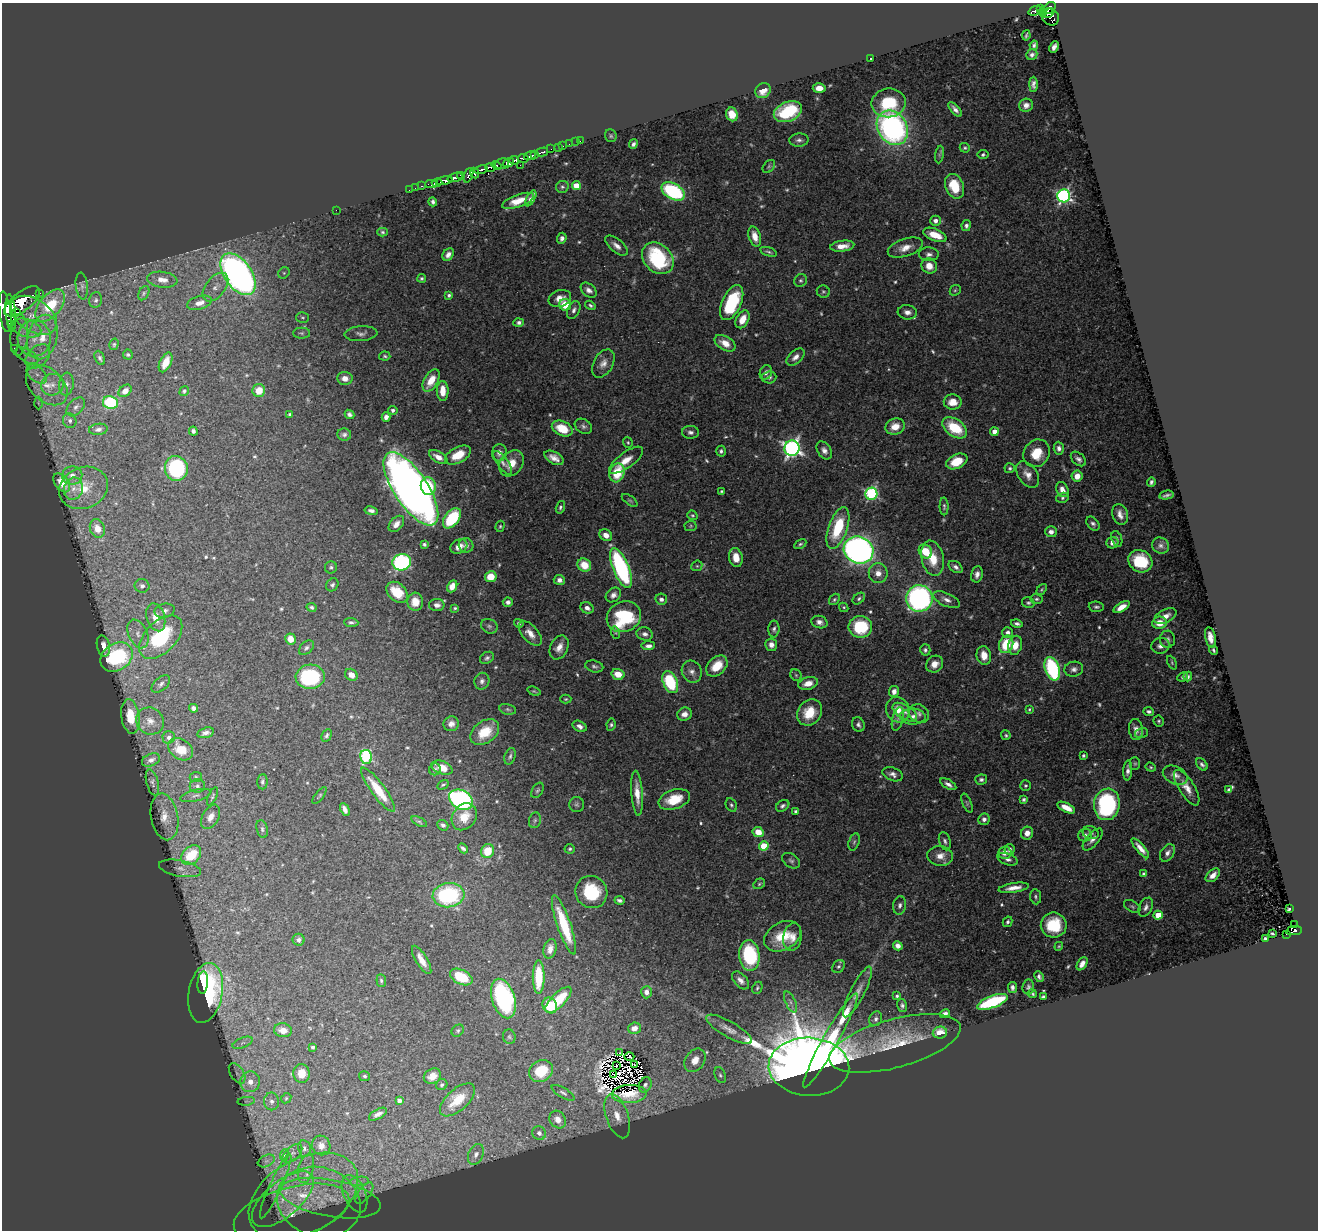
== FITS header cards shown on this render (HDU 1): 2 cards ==
NAXIS1  =                 1316
NAXIS2  =                 1228

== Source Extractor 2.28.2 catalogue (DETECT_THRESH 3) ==
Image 1316 x 1228 px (HDU 1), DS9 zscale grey, 1 PNG px = 1 image px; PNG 1320 x 1232 px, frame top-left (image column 1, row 1228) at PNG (2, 3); each listed source drawn as its Kron ellipse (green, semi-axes under 4 px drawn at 4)
Background 0.409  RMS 0.018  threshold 0.0553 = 3 sigma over >= 5 px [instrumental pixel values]
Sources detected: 614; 14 with non-positive FLUX_AUTO (blend fragments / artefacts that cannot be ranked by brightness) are neither listed nor drawn; of the other 600, the 500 brightest by FLUX_AUTO listed and drawn (100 fainter detections omitted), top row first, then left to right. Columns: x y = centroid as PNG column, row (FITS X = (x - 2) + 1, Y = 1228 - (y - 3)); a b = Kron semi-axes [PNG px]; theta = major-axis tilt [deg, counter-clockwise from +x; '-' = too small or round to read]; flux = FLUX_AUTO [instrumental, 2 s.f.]
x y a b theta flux
1050 8 7 5 46 260
1040 9 3 2 - 27
1035 11 7 4 18 94
1043 12 4 3 - 24
1048 13 6 4 36 140
1050 17 9 8 - 200
1026 35 5 2 - 1.9
1034 45 4 3 - 2.6
1054 47 6 4 65 5.8
1032 55 6 5 - 3.6
871 58 3 2 - 2.2
1033 84 7 4 89 4.8
819 88 6 5 - 12
763 91 8 7 - 15
889 103 17 14 10 56
1026 105 7 6 - 6.9
955 109 9 4 -48 5.4
788 112 15 9 22 92
732 114 7 6 - 20
892 128 18 14 -58 350
611 136 6 5 - 2.3
799 140 9 6 3 4.9
580 141 2 2 - 4.6
576 142 2 2 - 2.5
569 144 2 2 - 5.1
633 144 5 4 - 3.9
563 146 2 2 - 3.8
558 147 3 2 - 16
965 148 5 4 - 2.1
551 149 2 2 - 3.9
542 152 6 3 15 79
535 154 3 3 - 170
939 155 9 4 82 2.5
983 155 5 4 - 2.6
530 156 6 3 12 350
523 158 5 3 - 240
514 160 4 3 - 190
508 163 5 4 - 510
502 164 7 5 14 98
497 165 5 3 - 81
520 165 2 2 - 26
491 167 5 4 - 130
769 167 7 5 50 2.2
481 170 7 3 14 180
475 173 5 3 - 110
461 175 3 3 - 59
468 175 8 4 69 110
455 177 8 4 16 320
444 181 8 4 14 490
437 182 5 3 - 26
431 184 6 3 0 27
422 186 3 2 - 11
576 186 4 4 - 28
955 186 13 9 -68 40
562 187 6 6 - 2.7
415 188 2 2 - 7.3
409 190 2 2 - 4.5
673 191 12 7 -29 150
1064 196 6 6 - 290
531 198 9 4 63 5.8
518 201 17 6 19 17
433 202 4 3 - 3.3
336 210 2 2 - 57
935 221 5 5 - 7.1
966 226 5 4 - 3.9
383 232 5 4 - 2.2
935 235 12 6 -21 26
755 236 10 6 -74 14
562 238 5 4 - 5.1
617 246 13 6 -40 8.3
842 246 12 5 7 12
905 248 18 8 18 14
768 252 9 4 -17 2.7
929 254 10 7 -3 5.5
448 255 7 5 53 6.5
658 258 18 13 -44 110
929 266 8 7 - 15
284 273 6 5 - 2.3
238 274 24 13 -55 660
422 278 4 4 - 2.2
162 280 15 8 -8 12
801 280 6 6 - 2.7
82 286 13 6 -83 4.3
215 287 17 9 52 13
589 290 9 6 -41 6
955 290 6 5 - 2
823 292 6 6 - 2.4
39 293 3 2 - 33
144 293 7 5 62 2.4
449 295 3 3 - 2.5
560 298 11 8 18 12
96 300 8 6 78 3.4
22 301 21 9 38 2200
199 303 13 6 16 9.4
732 303 19 9 65 86
565 305 6 5 - 27
590 305 5 4 - 2.4
50 306 19 11 49 68
574 310 9 6 66 5
5 312 20 6 -83 1900
907 312 9 7 -7 6.9
11 313 19 5 -86 1800
16 313 4 3 - 270
34 315 25 16 -34 45
303 317 6 5 - 2.1
743 319 9 6 62 17
519 322 5 4 - 3.5
11 325 3 3 - 180
26 328 15 8 -17 16
302 333 8 5 0 2.6
361 334 16 7 4 6
19 335 20 8 85 15
42 337 23 14 76 41
34 338 18 16 -87 39
725 343 11 6 -30 15
114 344 6 4 75 1.7
14 348 2 2 - 6.9
128 354 5 5 - 2.3
27 356 13 6 -29 7.5
38 356 14 9 43 16
385 356 6 4 -5 1.9
795 357 10 6 42 7.7
100 358 7 5 -65 3.3
166 362 10 5 65 18
603 363 15 9 60 10
766 372 7 6 - 5.3
37 374 12 7 -41 10
769 377 7 6 - 4.2
345 378 8 6 -4 8.9
431 381 12 7 60 23
66 384 11 7 83 7.4
47 385 24 16 -42 39
52 385 11 10 - 13
125 391 7 5 42 7.6
184 391 5 4 - 2.2
259 391 6 6 - 18
443 391 10 6 -89 17
110 402 7 6 - 75
953 402 9 7 -1 15
38 403 6 4 -88 1.9
76 407 11 7 46 6.1
393 410 4 4 - 3.5
290 414 4 3 - 2.7
349 414 5 4 - 3.7
386 417 5 4 - 5.6
70 421 7 6 - 5.3
583 426 9 7 -31 4.4
895 427 10 8 19 18
562 428 11 7 -25 30
955 428 14 8 -35 54
98 429 9 5 7 4.8
193 431 4 4 - 3.4
690 432 8 6 -2 4.6
994 432 4 4 - 11
344 435 7 6 - 3.7
628 442 5 4 - 1.9
792 448 7 7 - 500
1059 448 6 5 - 5
824 450 10 6 -55 6.5
721 451 5 5 - 2.7
499 453 8 7 - 6.6
1037 453 14 12 53 29
458 455 14 8 28 27
438 457 10 5 -30 10
554 458 10 6 -29 9.6
1078 459 9 5 -42 4.9
626 460 20 7 36 17
957 461 11 7 24 32
503 463 14 5 -54 5.5
511 463 14 11 50 19
176 468 12 11 - 130
1010 468 5 5 - 2.5
617 473 10 7 73 40
1028 474 15 9 -56 11
72 475 10 9 - 11
1077 476 6 5 - 12
1151 482 4 3 - 3
62 483 11 6 -53 21
428 486 9 7 -76 41
84 488 25 20 22 37
73 489 11 9 72 11
411 489 42 17 -57 1600
1062 490 8 6 -66 9.8
722 491 3 3 - 1.7
871 494 6 6 - 170
1167 495 7 2 11 3
1062 498 6 5 - 2.6
630 500 9 4 -35 2.3
944 506 9 4 -89 2.7
560 507 6 4 74 2.8
371 511 7 4 -11 4.4
1120 514 10 7 -70 8.9
692 515 5 4 - 1.9
452 518 12 7 52 75
396 524 9 6 49 7.9
1093 524 8 5 -49 3.9
500 526 6 4 73 1.8
691 526 6 5 - 1.8
97 528 9 7 -68 12
838 528 22 9 71 64
1051 532 6 5 - 6.2
606 535 7 5 -35 9
1117 539 8 5 -69 3.2
1112 543 6 5 - 6.6
424 544 4 4 - 2.3
800 544 7 4 29 2.3
466 545 7 7 - 4.6
459 546 9 6 30 11
1161 546 9 7 -30 4.4
859 550 15 13 -23 710
925 551 7 6 - 30
736 557 10 6 -80 16
933 558 18 11 -77 30
1140 561 12 10 -29 49
402 562 9 8 - 200
584 565 7 6 - 24
697 566 6 5 - 2
331 567 6 6 - 2.4
956 567 8 5 -36 4.5
621 568 21 8 -68 210
878 573 10 9 - 11
977 574 8 6 79 6.3
491 577 6 5 - 25
559 580 5 5 - 5.3
332 585 7 5 56 3.1
142 586 7 7 - 4.4
452 586 6 5 - 14
1042 590 6 4 53 1.7
397 592 12 8 -43 34
613 595 8 6 40 5.8
859 598 7 5 42 3
919 598 13 13 - 330
661 599 6 5 - 4.7
834 599 6 4 52 2.4
1036 599 6 5 - 2.5
947 600 14 6 -25 7.5
415 602 9 8 - 18
508 602 5 4 - 4.7
1028 603 6 5 - 2.4
437 605 8 6 0 6.5
312 607 5 4 - 2.7
844 607 5 4 - 1.9
1096 607 8 5 -4 3
1122 607 9 4 32 13
455 608 4 3 - 1.9
587 608 7 5 -25 6.1
165 611 10 7 11 4.9
1165 616 12 6 27 10
156 617 14 9 -72 17
624 617 17 15 25 100
351 622 7 4 -3 2.9
819 622 8 6 -16 6
519 623 5 4 - 3.2
1160 623 7 6 - 18
1017 624 6 3 -14 3.8
489 626 8 7 - 3.6
860 627 12 11 - 70
774 629 8 5 88 3.7
530 633 15 8 -49 13
616 633 6 4 -72 1.8
1008 633 5 5 - 5.3
138 634 15 9 -65 14
645 634 8 6 -15 5.3
161 637 26 15 45 100
1210 637 10 5 -78 10
290 639 5 5 - 15
1167 639 8 7 - 4.3
1006 644 9 7 68 40
771 645 6 6 - 7.2
1015 645 9 6 76 15
103 646 11 6 -77 13
648 646 7 4 3 5.7
1160 646 9 7 13 6.3
559 647 13 8 63 12
306 648 9 5 44 3.3
925 650 5 5 - 3.3
1214 650 4 3 - 2.2
984 655 9 7 -80 15
117 657 17 13 35 180
487 658 7 5 34 3.4
1172 663 7 4 -64 1.9
935 664 9 7 43 12
594 666 9 5 -13 3.6
717 666 12 8 43 28
1052 669 12 7 -71 150
1074 669 9 7 8 5.6
692 672 11 10 - 8.1
618 674 6 5 - 17
351 675 7 5 -40 10
796 675 6 5 - 2.3
310 677 14 12 4 100
1182 677 5 4 - 2.1
1188 677 5 4 - 3.1
482 681 8 7 - 4.8
670 682 11 7 -67 92
808 683 10 6 15 12
161 684 11 6 41 4.6
534 691 7 4 -20 1.8
894 691 6 5 - 8
566 699 6 4 1 1.8
193 708 4 4 - 4.1
508 709 8 5 -12 2.9
1029 709 4 3 - 1.8
898 710 13 11 -66 16
1149 711 5 4 - 3
809 712 14 11 51 31
905 712 14 7 -31 7.6
684 714 7 6 - 8.9
919 714 10 9 - 6
130 716 17 9 -81 31
913 716 12 8 -1 8.8
898 719 12 5 76 4.6
150 721 14 13 - 14
1159 721 5 5 - 2
451 724 8 7 - 6.7
611 725 6 4 80 2.6
858 725 7 6 - 3.9
580 726 7 5 -28 5.7
1136 729 10 7 -84 8.1
485 732 16 11 36 30
206 733 8 5 15 5.4
1141 733 6 5 - 2.3
327 735 6 4 62 2.9
1006 735 5 4 - 1.8
169 737 6 6 - 4.3
181 749 13 10 -34 26
1083 755 3 3 - 2.6
510 756 8 5 72 3
366 757 7 6 - 120
151 760 9 6 24 6.1
1135 764 6 5 - 2.2
1202 764 7 5 -48 3.4
1151 767 5 4 - 1.8
442 768 11 6 -21 20
435 769 6 5 - 2.6
1128 771 10 4 86 5.5
893 774 10 6 -21 6
1175 775 13 8 -25 9.1
196 777 6 5 - 2.1
981 780 6 5 - 3.3
152 782 13 6 -75 4
262 782 7 5 88 3
948 784 9 4 -31 5.3
443 785 6 3 30 2
197 786 7 6 - 3.5
1026 786 5 5 - 2.3
1187 788 20 7 -58 14
1229 789 4 3 - 2.3
378 790 27 7 -54 37
537 790 8 5 58 2.5
637 793 22 5 -86 17
196 795 15 6 14 5.3
212 796 10 4 65 2.3
319 796 10 3 51 1.9
674 799 16 9 19 34
1024 799 4 4 - 2.5
461 800 12 9 -28 290
967 803 10 4 -68 2.4
577 804 7 7 - 3
1107 804 16 13 81 190
731 805 7 5 -61 2.7
783 806 7 5 34 3.4
1066 808 9 4 -26 16
345 809 7 4 -65 6.1
796 811 4 3 - 2.2
165 817 23 13 -79 21
211 817 13 8 61 11
464 817 14 11 54 21
984 819 6 5 - 5.3
535 820 8 6 73 2.8
419 822 8 4 -28 2.2
443 825 6 5 - 3.4
262 829 9 5 -76 2.9
758 832 6 5 - 18
1027 833 6 6 - 8.9
1091 833 8 6 -18 4.1
1085 835 7 6 - 5.3
1093 839 13 6 50 7.2
945 841 9 5 -73 3.7
854 842 9 5 73 3
764 846 5 4 - 42
463 848 5 3 - 3.6
1140 848 12 4 -50 10
570 849 5 5 - 2.1
1010 849 5 5 - 4
488 851 7 6 - 31
1005 853 6 6 - 9.8
1167 853 9 6 55 6
191 855 11 8 41 58
940 856 13 10 -7 14
1008 859 10 5 -19 5
791 861 10 6 -33 3.7
180 868 21 8 -11 13
1144 874 4 3 - 3
1213 875 8 5 42 9.6
759 884 6 5 - 1.9
1014 888 15 4 9 12
591 892 16 15 - 63
448 895 16 12 7 120
1036 897 7 5 -81 2.8
619 900 5 3 - 3.3
900 905 9 6 81 4.7
1132 906 9 5 -31 2.9
1146 907 10 6 64 5.3
1289 909 3 3 - 1.8
1158 915 4 4 - 31
1008 922 5 4 - 2.5
564 925 31 6 -71 57
1054 925 13 12 - 60
1294 925 2 2 - 2.6
1294 931 8 4 9 88
1272 933 3 3 - 1.9
1287 934 3 3 - 8.5
783 936 19 14 29 37
792 937 14 9 80 12
1265 939 4 3 - 2.8
299 940 6 6 - 4.2
898 946 5 4 - 6.7
1059 946 4 4 - 1.7
550 949 10 6 76 8.4
749 956 15 10 -85 100
422 960 16 5 -59 13
1082 964 7 4 56 7.3
838 966 7 5 42 2.7
461 977 12 7 -27 49
539 977 17 6 90 50
1039 977 6 3 -64 3.2
381 980 6 4 -84 2.5
741 980 11 6 -47 6.7
203 983 11 5 85 28
1028 987 7 6 - 2.8
757 988 6 5 - 2.1
1012 988 5 4 - 4.3
646 992 6 5 - 6.2
858 992 28 7 63 14
206 993 30 17 80 86
1033 993 4 3 - 2
897 996 3 3 - 2.5
1043 997 4 3 - 2.9
503 999 20 11 -72 170
558 1000 17 7 45 48
790 1002 11 5 -65 5
992 1002 16 6 21 130
902 1005 7 5 -76 3.2
550 1006 8 7 - 39
945 1014 5 4 - 5.5
876 1019 7 6 - 4.4
634 1028 6 5 - 8.5
729 1029 26 8 -30 14
283 1030 9 7 -9 13
458 1031 7 5 39 2.4
940 1033 7 6 - 21
509 1037 7 6 - 2.5
830 1040 54 7 61 130
242 1043 10 5 21 4.3
895 1043 68 24 15 83
313 1047 3 3 - 2.5
620 1053 3 3 - 2.9
629 1057 5 3 - 2.3
695 1060 13 9 55 13
635 1065 3 3 - 1.9
616 1066 3 2 - 2.6
809 1067 40 29 -2 3800
541 1071 12 10 31 37
237 1073 11 6 -56 5.8
301 1073 9 8 - 17
614 1074 3 2 - 1.9
720 1075 8 5 -67 3
365 1076 5 5 - 2.4
432 1076 9 7 31 11
250 1082 10 10 - 18
442 1085 6 5 - 2.7
645 1085 8 6 64 3.5
563 1093 13 5 -31 3.6
629 1094 17 9 3 8.4
286 1098 5 4 - 1.8
457 1100 21 10 42 27
246 1101 9 3 5 2.4
271 1101 9 7 -89 6
399 1101 4 4 - 5
378 1114 10 4 30 5.9
617 1116 23 11 -71 24
558 1120 9 7 -53 12
539 1133 7 6 - 5.3
321 1145 10 9 - 11
304 1148 8 6 -80 3.6
292 1153 12 6 43 4.9
476 1154 11 7 65 6.4
284 1155 6 4 73 2.1
266 1161 9 5 24 3.9
306 1169 15 7 76 11
359 1181 9 4 8 5.5
276 1186 35 6 65 17
364 1193 12 6 52 6.4
354 1194 20 11 -66 20
303 1196 59 37 29 190
330 1198 51 18 -10 83
283 1199 38 17 40 57
319 1202 42 34 -17 130
291 1212 59 25 15 100
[100 fainter detections neither listed nor drawn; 14 non-positive-flux detections neither listed nor drawn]